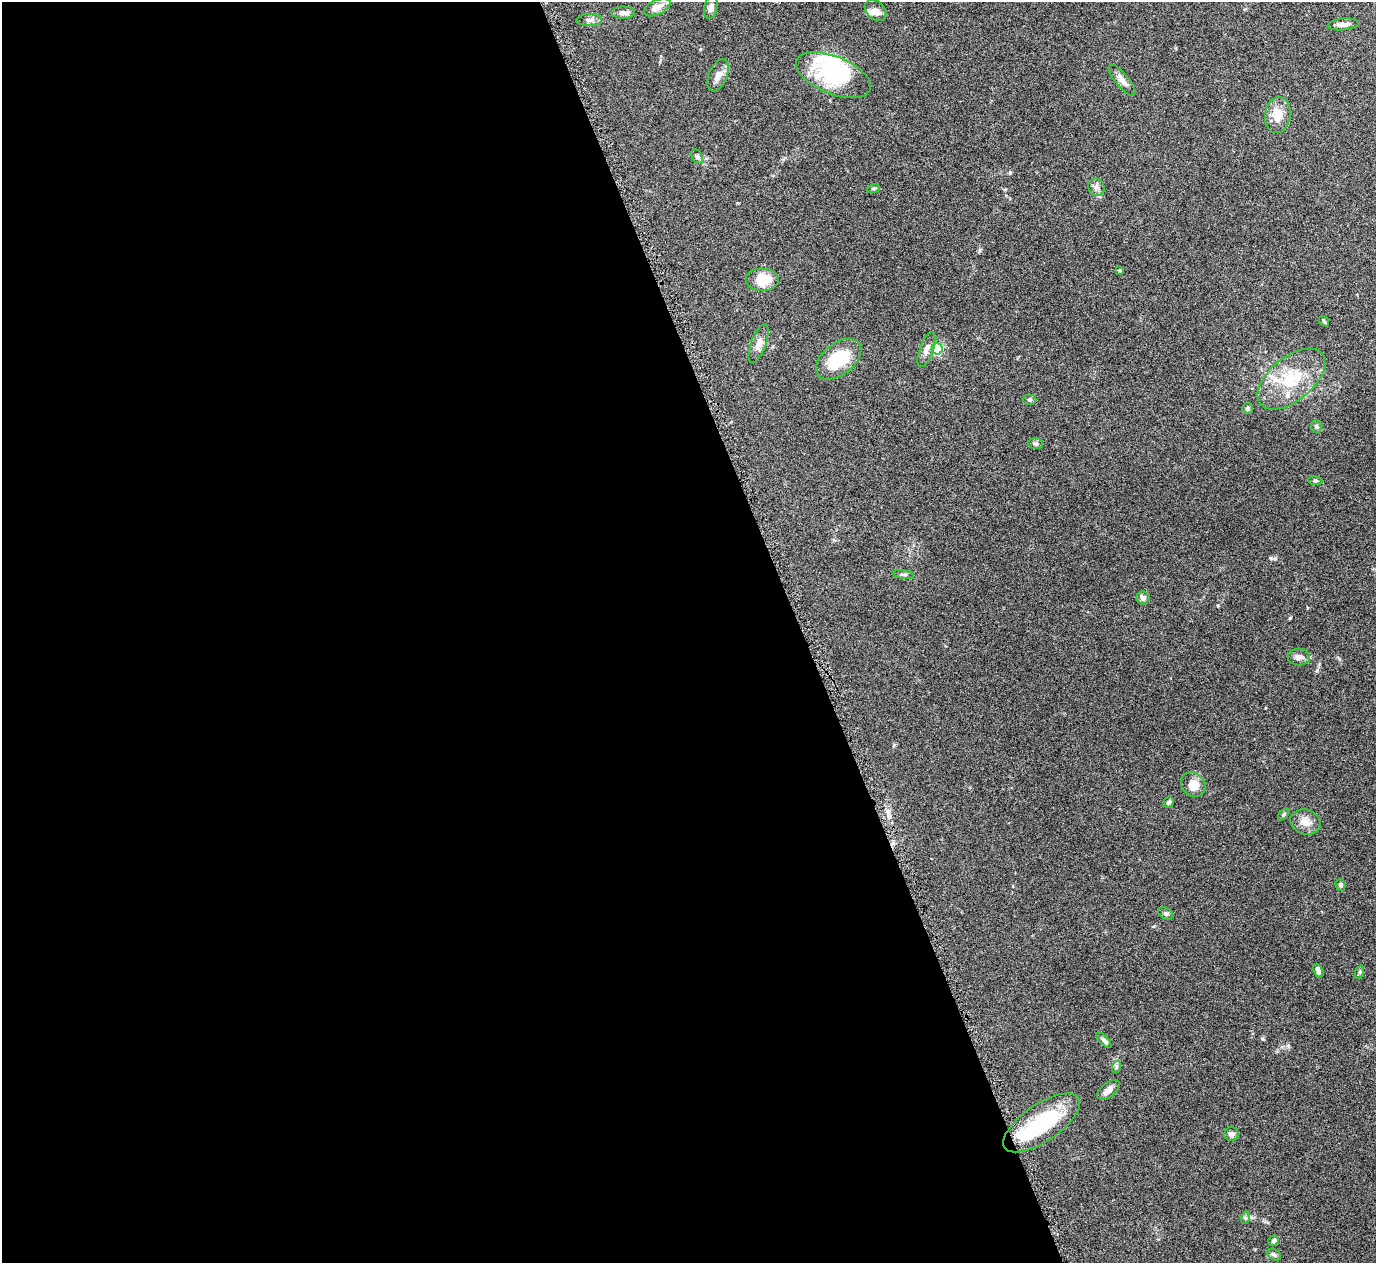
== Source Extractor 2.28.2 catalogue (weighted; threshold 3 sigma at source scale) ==
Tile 9 of 4 x 4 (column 1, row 3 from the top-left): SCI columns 5-1378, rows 1424-2684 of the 5508 x 5497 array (HDU 1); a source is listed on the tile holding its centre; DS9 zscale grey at full resolution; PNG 1378 x 1265 px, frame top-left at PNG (2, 2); each listed source drawn as its Kron ellipse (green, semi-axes under 4 px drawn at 4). Shown black and unused: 58% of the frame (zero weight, under 4 of 8 exposures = <1% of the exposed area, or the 3 px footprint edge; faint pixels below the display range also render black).
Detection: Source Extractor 2.28.2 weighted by HDU 2 'WHT'; one run over the whole footprint, this tile lists its part. Background 0.174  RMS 0.0061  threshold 0.025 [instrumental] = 3 sigma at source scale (4.09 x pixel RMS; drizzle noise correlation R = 1.36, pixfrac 0.8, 0.05/0.05 arcsec/px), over >= 5 px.
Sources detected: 51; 3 inside a brighter object's white glare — neither listed nor drawn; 3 inside a brighter listed object's ellipse — not listed separately; the other 45 listed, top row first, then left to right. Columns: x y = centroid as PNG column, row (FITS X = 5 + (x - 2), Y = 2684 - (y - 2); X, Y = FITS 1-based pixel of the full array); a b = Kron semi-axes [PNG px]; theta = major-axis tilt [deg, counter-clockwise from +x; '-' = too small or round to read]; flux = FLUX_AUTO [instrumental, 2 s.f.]
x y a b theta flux
657 7 14 7 26 4.8
711 7 12 6 76 2.5
875 10 12 9 -43 3.6
623 13 12 6 1 3.1
589 20 13 6 1 2.2
1343 24 16 5 6 3
718 75 17 9 68 4.2
833 75 40 19 -22 49
1122 80 19 6 -50 3.7
1278 115 18 12 83 9.2
697 157 8 5 -63 1.3
1096 187 9 8 - 2.3
874 188 6 3 19 0.67
1119 270 4 3 - 0.5
763 280 17 11 0 12
1324 321 6 3 -54 0.62
759 343 20 7 70 4.1
926 349 18 7 71 3.4
937 349 5 5 - 61
839 359 26 15 38 22
1291 379 40 22 39 27
1030 400 7 5 0 0.94
1247 408 5 5 - 1
1316 426 6 5 - 1.1
1036 444 7 5 -2 1.1
1315 481 7 3 -7 0.74
903 574 10 3 -9 1.2
1143 598 6 6 - 2.6
1299 657 11 8 -3 2.7
1193 785 13 11 -44 7.2
1168 802 6 5 - 1.3
1284 814 7 4 46 0.85
1305 822 15 12 -19 5.5
1340 885 6 5 - 1.2
1166 914 8 5 -29 1.3
1318 971 7 4 -64 2.3
1360 972 7 4 71 0.73
1104 1040 10 4 -47 1.6
1116 1067 6 4 72 0.93
1108 1090 13 7 39 3.4
1042 1123 44 19 34 40
1231 1134 7 7 - 2.6
1245 1218 6 4 72 0.91
1274 1241 6 5 - 1.5
1274 1255 7 5 -30 1.2
Unlisted compact peaks at least as high as the median listed source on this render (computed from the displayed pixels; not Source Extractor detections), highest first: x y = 1271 558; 1290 618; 1010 172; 1262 1039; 1317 670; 1288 1046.